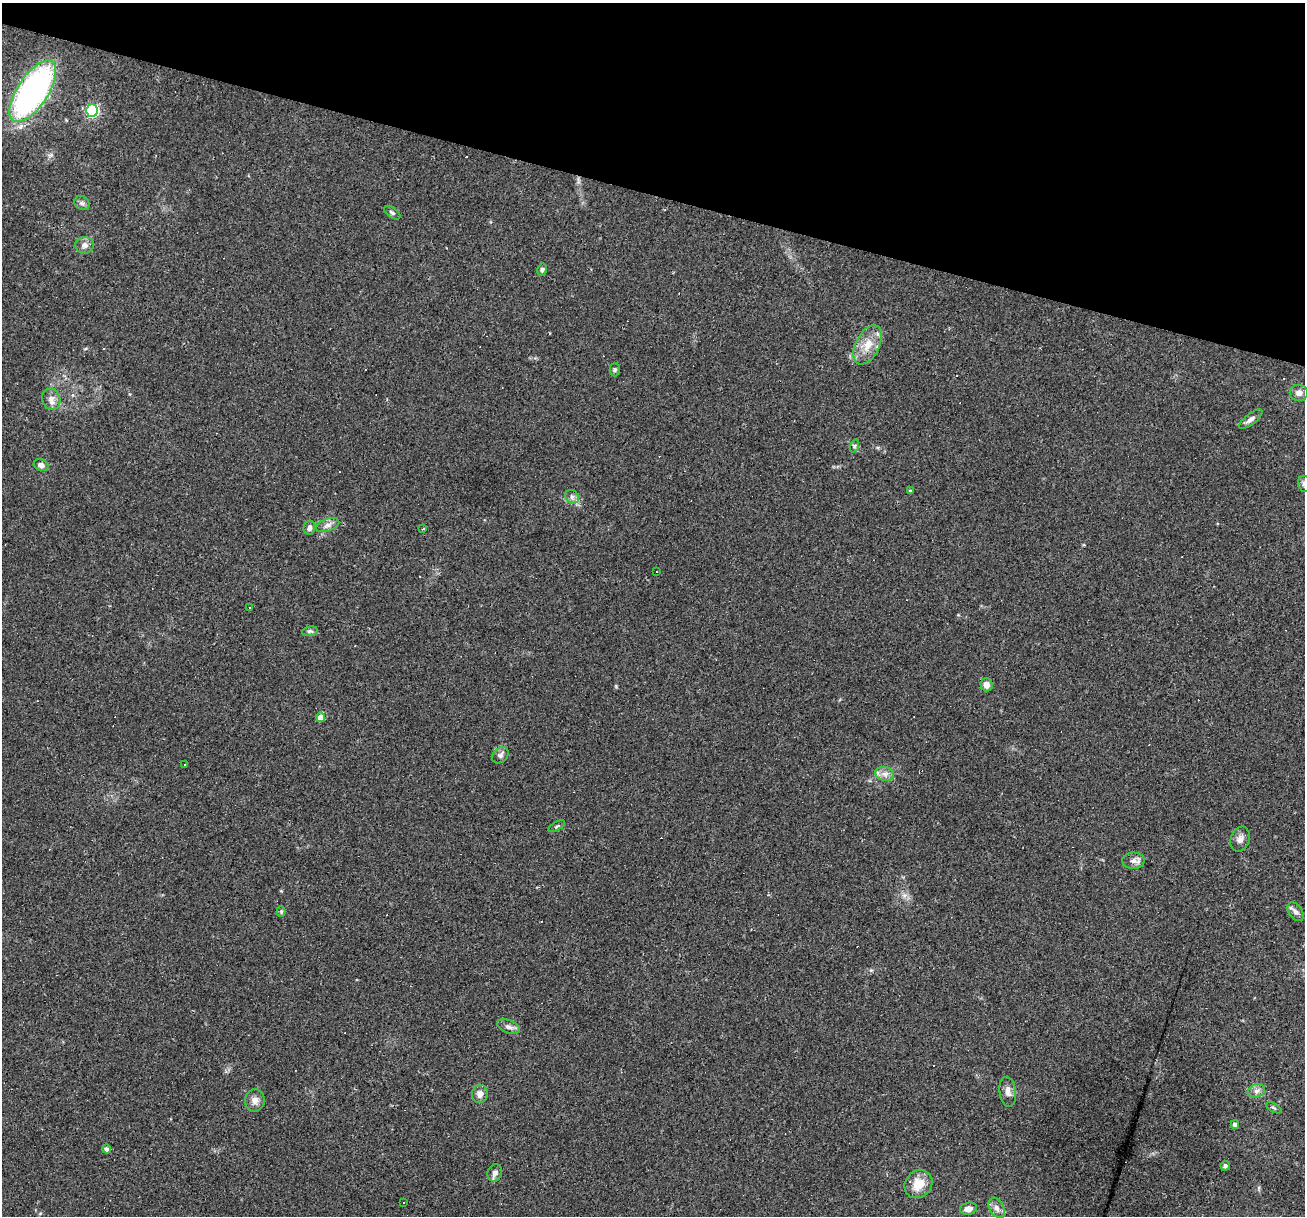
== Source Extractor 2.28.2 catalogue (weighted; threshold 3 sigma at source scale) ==
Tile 2 of 4 x 4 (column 2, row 1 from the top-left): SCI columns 1305-2607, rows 3896-5109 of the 5214 x 5234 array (HDU 1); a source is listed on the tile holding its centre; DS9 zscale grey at full resolution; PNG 1307 x 1218 px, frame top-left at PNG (2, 3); each listed source drawn as its Kron ellipse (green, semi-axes under 4 px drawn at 4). Shown black and unused: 16% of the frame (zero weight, under 2 of 3 exposures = <1% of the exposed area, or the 3 px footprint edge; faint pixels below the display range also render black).
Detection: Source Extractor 2.28.2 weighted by HDU 2 'WHT'; one run over the whole footprint, this tile lists its part. Background 0.0335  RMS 0.0061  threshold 0.0272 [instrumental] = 3 sigma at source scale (4.5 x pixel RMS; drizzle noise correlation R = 1.50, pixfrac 1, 0.05/0.05 arcsec/px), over >= 5 px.
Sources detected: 60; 14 cosmic-ray / hot-pixel residue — neither listed nor drawn; the other 46 listed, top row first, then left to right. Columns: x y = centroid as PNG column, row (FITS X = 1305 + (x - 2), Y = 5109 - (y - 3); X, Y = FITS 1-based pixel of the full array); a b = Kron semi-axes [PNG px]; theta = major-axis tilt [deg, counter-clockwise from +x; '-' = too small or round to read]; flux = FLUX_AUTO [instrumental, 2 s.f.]
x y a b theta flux
33 91 35 15 57 180
92 110 6 6 - 87
82 203 8 6 -35 1.8
392 213 9 5 -36 1.3
85 245 9 8 - 3
542 270 6 4 78 1.4
868 345 21 12 63 10
615 369 7 5 89 1
1299 393 9 8 - 3
51 399 10 9 - 3.6
1251 419 14 5 38 2.5
854 446 7 4 71 0.9
41 465 7 5 -20 2.6
1304 484 8 6 -81 1.9
910 491 4 4 - 0.78
572 497 7 6 - 1.8
328 525 12 6 19 2.8
309 528 7 5 79 2.2
423 529 3 2 - 0.72
657 571 3 3 - 0.9
249 607 3 3 - 3.4
310 631 8 5 9 1.1
986 685 6 6 - 4.3
321 717 5 4 - 7.9
500 755 9 7 41 2.1
184 764 3 2 - 0.68
885 774 9 7 -15 3
557 826 9 3 29 0.91
1240 839 13 9 69 3.2
1133 861 11 8 2 2.9
281 911 5 4 - 0.74
1295 912 10 6 -54 2.6
508 1027 12 6 -20 2.5
1256 1091 9 6 15 2.5
1008 1092 15 8 -84 3.5
480 1094 9 8 - 3.5
255 1100 11 10 - 3.9
1274 1108 8 3 -29 0.86
1235 1124 4 4 - 2.5
106 1149 4 4 - 2
1225 1166 5 4 - 1.2
495 1173 9 7 71 2.3
918 1184 15 13 47 11
403 1203 3 3 - 12
997 1208 11 7 -59 2.8
968 1209 8 6 9 3.4
Isophote crosses this tile's border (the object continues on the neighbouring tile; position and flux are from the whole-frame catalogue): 1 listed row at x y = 1304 484